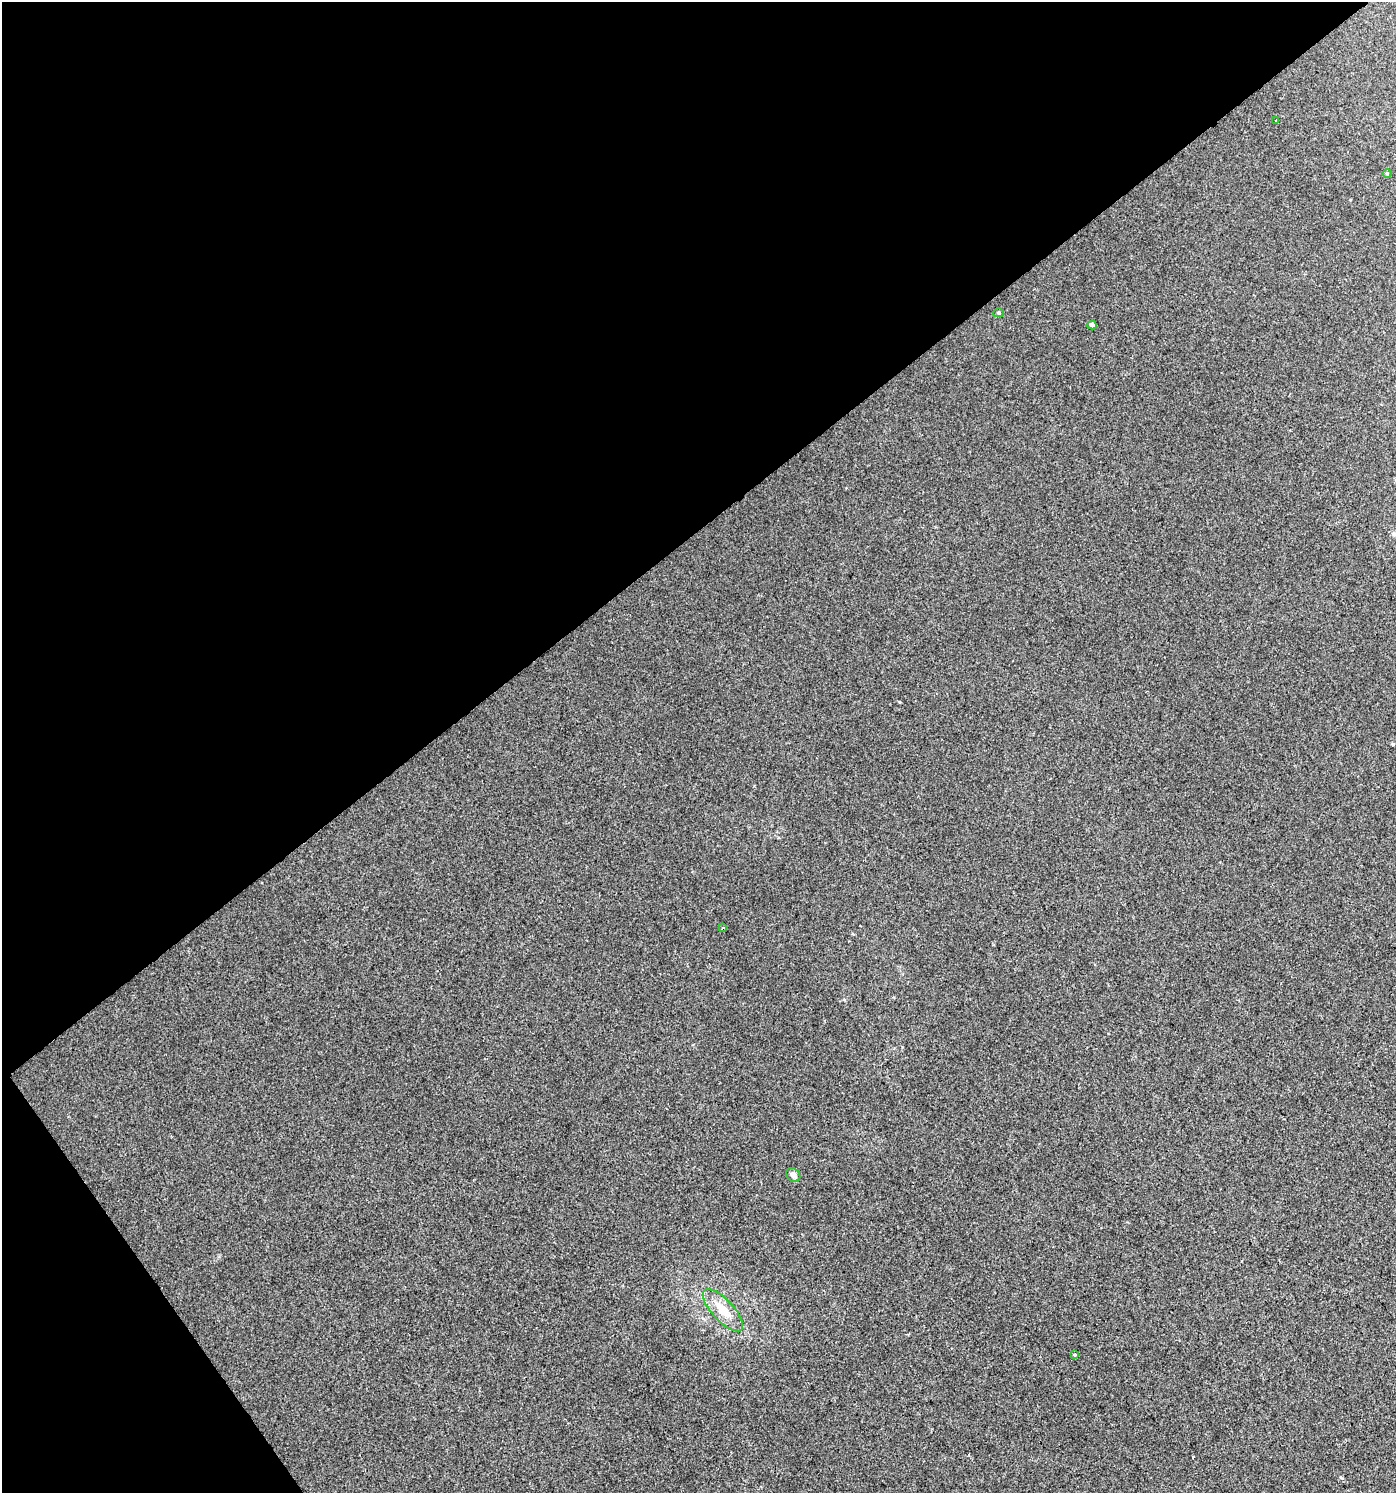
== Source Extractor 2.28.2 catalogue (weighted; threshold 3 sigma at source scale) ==
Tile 5 of 4 x 4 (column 1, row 2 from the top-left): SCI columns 132-1525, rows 2986-4476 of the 5903 x 5967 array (HDU 1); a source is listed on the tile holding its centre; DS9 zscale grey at full resolution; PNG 1398 x 1495 px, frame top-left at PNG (2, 2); each listed source drawn as its Kron ellipse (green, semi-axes under 4 px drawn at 4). Shown black and unused: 39% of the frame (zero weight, under 2 of 3 exposures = <1% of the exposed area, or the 3 px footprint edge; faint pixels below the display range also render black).
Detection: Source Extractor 2.28.2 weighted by HDU 2 'WHT'; one run over the whole footprint, this tile lists its part. Background 0.00676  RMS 0.0064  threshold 0.0287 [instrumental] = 3 sigma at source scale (4.5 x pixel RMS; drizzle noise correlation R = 1.50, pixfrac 1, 0.0396/0.0396 arcsec/px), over >= 5 px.
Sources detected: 8; all 8 listed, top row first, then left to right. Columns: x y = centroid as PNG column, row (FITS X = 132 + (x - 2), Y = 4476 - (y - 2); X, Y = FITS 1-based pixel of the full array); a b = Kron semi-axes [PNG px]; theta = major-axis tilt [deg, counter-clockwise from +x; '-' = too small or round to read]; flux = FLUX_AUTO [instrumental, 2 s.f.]
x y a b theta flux
1276 121 2 2 - 0.7
1387 173 4 4 - 0.69
999 313 5 4 - 0.85
1092 325 5 4 - 2.6
723 928 3 2 - 0.57
793 1175 8 6 -45 3.7
723 1310 27 10 -47 12
1074 1355 3 2 - 0.63